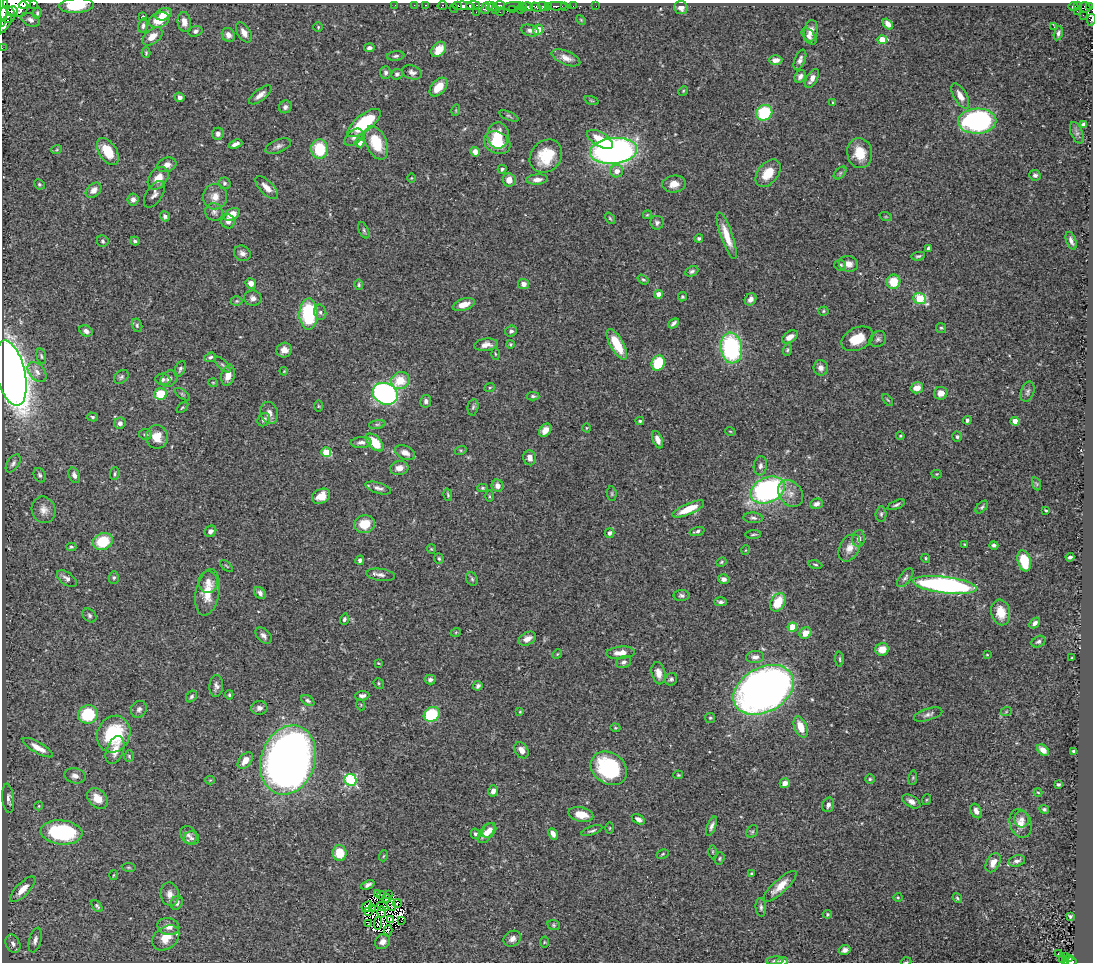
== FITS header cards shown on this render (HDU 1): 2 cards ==
NAXIS1  =                 1091
NAXIS2  =                  960

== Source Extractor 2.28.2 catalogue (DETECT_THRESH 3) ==
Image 1091 x 960 px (HDU 1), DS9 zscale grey, 1 PNG px = 1 image px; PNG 1095 x 964 px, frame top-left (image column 1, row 960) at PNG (2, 3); each listed source drawn as its Kron ellipse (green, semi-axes under 4 px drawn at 4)
Background 0.478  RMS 0.023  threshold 0.0702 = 3 sigma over >= 5 px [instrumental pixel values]
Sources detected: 430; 5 with non-positive FLUX_AUTO (blend fragments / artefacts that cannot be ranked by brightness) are neither listed nor drawn; the other 425 listed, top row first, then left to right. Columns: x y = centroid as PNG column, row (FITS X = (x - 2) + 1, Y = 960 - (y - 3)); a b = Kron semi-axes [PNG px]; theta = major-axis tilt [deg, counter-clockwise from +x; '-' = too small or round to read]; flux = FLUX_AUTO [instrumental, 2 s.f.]
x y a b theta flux
25 4 6 4 20 310
34 4 4 2 - 41
15 5 13 10 -39 1400
76 5 17 7 4 43
395 5 2 2 - 4.9
414 5 2 2 - 3.5
426 5 3 2 - 7.9
442 5 5 3 - 20
473 5 7 3 0 140
489 5 3 3 - 33
500 5 5 3 - 170
457 6 3 3 - 71
463 6 11 4 -4 270
470 6 3 2 - 170
513 6 10 3 7 110
522 6 4 3 - 220
544 6 6 3 -18 190
549 6 3 3 - 170
557 6 10 3 1 44
573 6 2 2 - 4.4
596 6 2 2 - 3.4
1073 6 5 3 - 7.2
1078 6 3 2 - 8
1090 6 3 2 - 7.5
493 7 4 3 - 140
528 7 5 3 - 410
536 7 6 3 -31 66
565 7 3 2 - 66
1085 7 5 5 - 46
454 8 5 2 - 8.8
486 8 6 4 80 82
681 8 7 6 - 8.3
3 9 17 3 87 1000
520 9 4 3 - 51
496 10 2 2 - 12
512 10 3 3 - 43
12 11 5 4 - 390
1077 11 2 2 - 5.2
476 12 3 2 - 1.4
500 12 3 2 - 18
37 13 6 3 76 2.6
7 14 8 7 - 570
164 14 8 6 20 17
1083 15 2 2 - 13
143 17 4 4 - 1.9
30 20 10 6 -25 5.3
159 20 10 7 20 30
581 20 6 3 -46 1.8
1091 20 6 3 78 23
184 22 10 6 -83 11
5 24 11 3 60 200
888 24 6 4 -47 10
143 26 7 4 81 4.1
318 27 5 5 - 2
1054 27 2 2 - 3
538 30 5 4 - 37
195 31 7 5 18 3.8
530 31 9 5 -16 6.2
811 31 11 7 80 9.8
244 32 11 6 -58 9.8
1058 33 7 4 76 4.6
228 35 7 6 - 8.2
152 36 12 7 38 15
809 36 9 5 -52 6.3
882 40 5 4 - 44
2 48 2 2 - 3.8
369 48 5 4 - 4.6
439 49 8 6 46 25
146 53 5 4 - 2
396 56 8 4 7 3.7
566 58 15 6 -22 12
776 60 7 5 2 8.3
800 60 10 5 67 5.9
412 72 10 6 -17 6.5
386 73 6 5 - 3.9
397 74 6 5 - 3.3
800 77 6 5 - 6
812 78 10 5 61 9.3
439 87 11 6 48 26
683 91 5 4 - 1.6
260 95 13 5 37 8.8
960 96 14 6 -60 14
180 97 5 4 - 4.7
591 101 7 3 -19 1.8
833 103 3 3 - 2.5
285 107 6 6 - 4.9
456 110 5 3 - 1.4
764 113 8 7 - 78
509 116 10 4 -24 2.8
977 121 19 12 2 300
364 123 20 8 38 97
1083 124 4 3 - 3.3
1077 133 11 6 -68 5.7
218 134 6 6 - 5.3
498 135 13 10 89 31
354 137 10 6 41 6
600 139 14 7 -31 35
360 142 5 4 - 11
376 143 18 10 -66 51
497 143 14 11 -27 44
235 144 7 3 21 6.3
278 146 13 6 23 6.2
57 149 5 3 - 1.6
320 149 10 8 -85 61
108 151 15 9 -57 38
613 151 24 13 6 710
475 152 5 4 - 11
860 153 15 12 -82 34
546 156 18 15 49 56
167 165 9 7 18 9.6
502 169 4 3 - 2.8
617 171 6 6 - 11
768 173 16 10 50 27
840 173 7 4 45 3.4
1035 175 6 5 - 4
158 178 13 9 52 21
411 178 4 3 - 1.2
537 179 11 5 4 8.4
509 180 7 6 - 15
224 183 6 6 - 3.1
39 184 5 5 - 2.4
674 184 12 8 7 15
267 188 15 6 -46 13
94 190 9 6 44 9
154 194 15 8 57 8.1
215 197 13 12 - 15
133 199 6 5 - 5.8
214 212 9 8 - 5.8
232 214 8 5 31 23
647 215 4 3 - 1.5
165 216 5 4 - 4
886 217 6 4 -18 2
610 218 6 4 -54 2.1
228 221 7 7 - 7.1
657 223 7 6 - 4.7
364 230 9 4 -66 3.2
727 236 25 6 -71 26
699 238 4 4 - 3
103 241 6 6 - 3
135 241 4 4 - 3.4
1071 241 9 4 -71 6.5
929 248 4 4 - 4.7
242 253 9 7 -32 7
918 256 7 4 9 2.8
848 264 10 8 -14 11
840 265 6 5 - 4.2
692 271 7 5 27 3.6
643 279 6 4 -35 2.5
893 282 7 7 - 38
251 283 5 5 - 9
523 284 5 5 - 7.8
359 285 5 4 - 2.3
659 294 4 4 - 14
682 297 5 4 - 2.4
253 298 8 7 - 7.1
751 299 6 5 - 7.3
920 299 6 5 - 88
237 301 6 5 - 2.4
464 305 11 5 18 16
823 311 5 4 - 2.1
320 312 8 6 -76 5
308 314 15 9 89 130
674 323 6 3 41 4
137 325 7 5 -76 3.1
941 328 5 5 - 2.3
86 331 7 5 -26 6.2
511 331 6 5 - 4.7
790 337 9 5 34 10
857 339 17 11 25 32
878 339 9 7 42 4.9
510 344 4 4 - 1.9
617 344 17 6 -61 46
486 345 12 6 7 11
731 348 15 11 -81 200
284 350 8 7 - 10
787 350 6 4 72 2.3
495 354 6 4 -87 1.7
41 356 8 4 -77 2.8
210 357 6 4 19 3.9
658 363 8 6 64 61
222 365 10 4 -45 3.4
821 368 8 7 - 7.7
180 369 8 5 66 3.8
284 371 4 3 - 1.3
37 372 11 7 -50 8.9
11 373 33 14 -77 1700
228 375 10 6 78 17
121 377 8 6 41 3.6
163 379 7 6 - 4.3
169 379 9 7 44 7.1
400 380 9 8 - 35
213 383 5 4 - 1.7
490 387 5 3 - 1.6
917 388 6 5 - 15
1028 392 10 6 70 4.8
941 393 6 6 - 14
161 394 6 6 - 43
182 394 9 4 -36 2.9
385 394 13 10 -26 450
533 396 6 4 -2 2.9
888 400 7 3 -53 1.9
426 401 6 5 - 4.5
318 406 5 3 - 1.6
473 407 8 5 79 3.1
182 408 7 3 39 1.8
269 413 11 8 -74 9.3
93 417 5 4 - 2.6
264 420 7 6 - 6
967 420 4 3 - 3.7
640 421 4 3 - 2.5
1015 421 4 4 - 22
120 423 6 5 - 5.7
377 424 8 4 8 3
586 428 4 3 - 1.3
545 430 7 5 51 11
730 431 5 3 - 1.4
145 434 6 5 - 3
900 436 4 4 - 1.6
157 437 12 11 - 20
957 437 5 5 - 3.3
658 440 9 5 -69 9.4
361 442 10 5 5 6.3
375 442 11 6 -45 45
461 450 6 4 17 2.2
326 452 5 4 - 61
405 453 10 6 -23 12
530 458 7 6 - 8.8
13 463 10 5 55 4.8
760 466 10 6 82 5.5
399 468 9 7 10 12
115 474 6 4 86 2.7
937 474 5 4 - 1.6
40 475 7 5 -64 3.8
74 475 8 5 -66 6.4
1037 484 7 4 -71 2.4
497 486 6 5 - 8.3
378 488 13 5 -17 6.8
483 488 5 4 - 2.2
768 490 18 12 24 320
790 493 14 11 -53 15
612 494 7 4 -85 2.3
448 495 6 3 -77 2.3
321 496 9 7 27 20
489 496 6 4 -89 1.7
816 504 6 5 - 5.9
896 505 9 4 23 3.7
982 507 8 4 46 2.9
688 509 17 5 24 34
43 510 13 11 -70 13
1046 510 3 3 - 1.8
881 514 7 5 89 3.5
753 518 10 5 -4 4.5
364 524 10 9 - 30
210 531 6 5 - 5.8
697 531 7 4 17 3.6
609 533 5 4 - 6.3
753 534 8 2 4 2.1
859 539 8 6 85 7.1
103 541 10 8 27 55
965 544 3 2 - 1.5
994 545 4 3 - 3.6
71 547 5 4 - 2.2
849 548 14 9 64 15
431 549 4 4 - 1.6
746 550 5 3 - 1.1
1070 557 4 3 - 3.9
439 558 5 4 - 2.7
926 558 4 4 - 1.9
360 560 5 4 - 3.9
1024 561 11 6 -76 49
721 562 5 3 - 1.9
815 565 7 3 -10 2.2
226 566 7 2 -40 1.4
380 575 14 6 -8 6.9
114 578 6 5 - 2.7
905 578 11 5 52 4.5
67 579 11 6 -36 6.8
472 579 7 5 -62 2.9
724 579 6 5 - 5.9
208 582 11 9 90 11
945 585 32 8 -7 380
208 592 23 12 79 32
260 593 6 5 - 5.4
682 595 8 5 -2 4.1
721 602 6 4 -1 3.9
778 602 10 7 61 40
1001 612 13 9 -78 27
90 616 8 6 -48 3.8
344 619 6 4 72 3.1
1035 623 6 4 44 6
792 627 4 4 - 40
456 632 5 3 - 1.4
805 633 6 5 - 19
263 635 9 6 -45 6.4
527 639 9 6 27 10
1038 642 7 5 27 3.8
882 649 7 6 - 18
621 653 14 6 5 15
557 654 5 4 - 1.9
987 655 4 3 - 1.2
755 657 9 6 6 6.7
1072 658 3 2 - 1.4
840 659 7 3 -89 2.1
624 662 8 5 22 4.3
378 663 4 3 - 1.2
658 673 11 6 -77 13
671 679 6 6 - 3.4
430 680 5 5 - 4.4
379 683 5 4 - 2.3
216 686 11 7 88 6.5
478 686 5 4 - 3.9
763 690 32 22 29 1100
229 695 4 4 - 2.1
362 696 7 5 5 5.1
192 697 6 5 - 3.2
308 701 7 4 -33 3.7
361 705 5 3 - 1.5
259 708 8 7 - 6.2
139 709 9 7 61 5.1
520 712 3 3 - 1.4
1006 712 6 3 20 1.7
88 714 10 9 - 83
432 714 8 7 - 83
928 714 14 5 17 6.3
710 718 5 5 - 2.1
801 727 11 6 -69 22
615 728 5 4 - 1.7
114 734 19 16 64 97
38 748 17 5 -30 16
115 750 14 8 69 18
521 750 9 6 -58 9.7
1043 750 7 4 -41 12
1073 751 3 3 - 2
129 756 6 4 -86 2.1
288 760 35 27 72 1600
245 761 9 6 51 15
609 768 19 15 -35 150
678 775 5 4 - 1.8
75 776 10 7 -14 8
913 778 7 3 81 1.8
870 779 5 5 - 2.3
210 780 4 4 - 1.5
351 780 6 6 - 190
785 783 5 5 - 9.9
1058 784 4 3 - 2.4
493 791 6 4 76 7.6
1038 792 4 3 - 1.3
8 798 15 5 -83 8
98 798 12 8 -45 23
926 800 5 3 - 1.6
911 801 10 5 -30 7.5
828 805 7 5 74 6.2
39 806 4 4 - 1.6
1044 809 5 4 - 2.7
976 811 8 5 -63 8.2
581 814 12 7 -13 24
638 819 7 4 -31 6.6
1022 819 8 7 - 6.1
1020 823 14 10 -69 14
712 826 10 4 69 5.6
610 828 5 3 - 1.6
489 830 8 6 53 8.7
592 831 11 3 19 3.4
61 832 21 12 -5 160
752 832 7 5 54 2.5
486 833 11 6 55 16
475 834 5 4 - 4.5
553 834 6 4 -63 8.3
188 835 9 7 -57 5.7
192 838 7 7 - 4.6
713 852 6 4 90 2.3
339 853 8 7 - 33
663 854 6 4 28 2.1
383 856 5 3 - 1.5
720 858 6 4 73 2.3
1017 861 8 5 15 5.5
993 863 10 6 62 12
129 867 7 3 -8 1.6
751 874 3 3 - 1.9
113 875 5 3 - 1.5
368 885 7 4 23 5.9
780 886 21 7 43 22
23 889 16 6 45 19
170 894 11 9 -80 11
378 894 3 2 - 1.6
389 894 2 2 - 2.4
381 895 4 2 - 0.24
898 897 4 4 - 1.7
387 898 4 3 - 1.1
957 898 5 4 - 2.5
177 903 7 5 65 6.5
397 903 4 2 - 1.4
391 905 6 3 -82 1.9
97 906 7 4 -51 2.8
367 906 6 4 42 1.4
383 906 6 2 -28 1.2
761 907 9 5 -85 4.1
373 908 3 2 - 1.4
369 912 3 2 - 2.7
381 912 6 2 -90 3.5
827 914 4 4 - 1.9
1070 916 4 3 - 2.3
391 919 3 2 - 1.8
401 921 3 3 - 2000
378 923 7 3 86 2.3
369 924 4 2 - 1.3
554 925 6 5 - 2.4
168 926 11 8 -13 13
388 931 6 3 77 3.6
166 938 15 11 38 23
512 939 9 7 32 7.8
35 940 13 6 76 6.9
383 942 8 6 47 8.1
544 942 5 3 - 1.7
13 944 10 7 -66 6.6
845 950 6 5 - 6.4
1058 953 3 2 - 1.5
1066 957 2 2 - 3.6
1062 959 3 2 - 2.7
1070 959 3 2 - 2.1
775 961 9 4 5 3.7
782 961 6 3 4 9.7
1072 961 4 2 - 27
906 962 5 3 - 1.4
1066 962 3 2 - 10
At the frame edge (FLAGS 8, measured only in part): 12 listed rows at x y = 25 4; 34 4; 15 5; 76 5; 3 9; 1091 20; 5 24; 2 48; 782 961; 1072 961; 906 962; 1066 962
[5 non-positive-flux detections neither listed nor drawn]